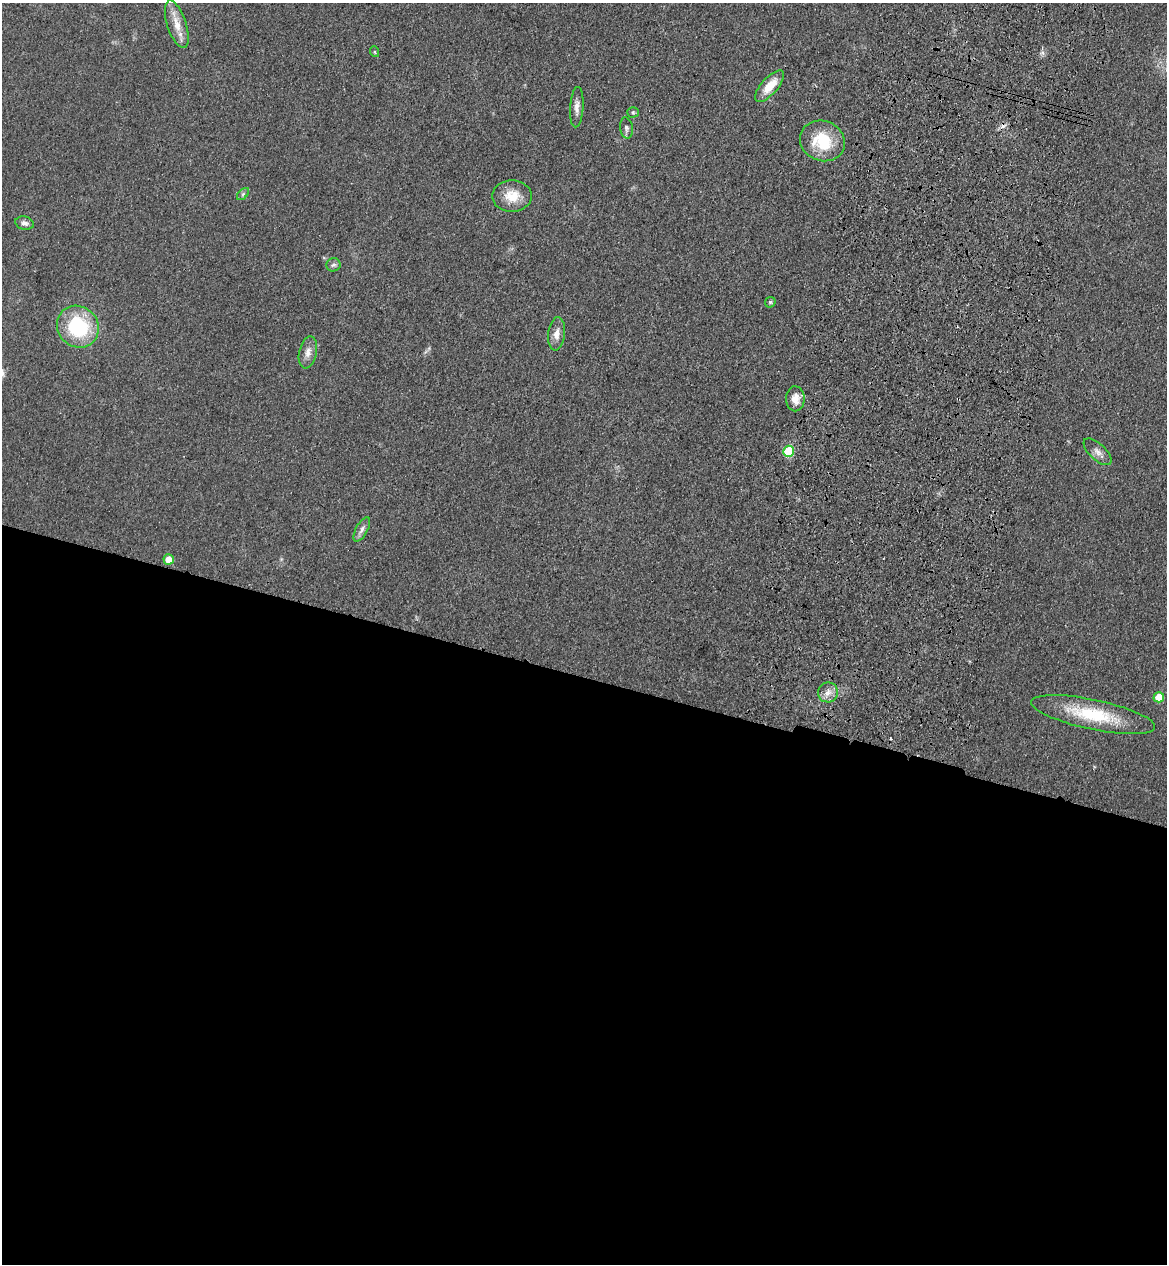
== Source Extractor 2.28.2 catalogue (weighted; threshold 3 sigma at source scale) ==
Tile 14 of 4 x 4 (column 2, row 4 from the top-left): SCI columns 1406-2570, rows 38-1299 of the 5260 x 5122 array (HDU 1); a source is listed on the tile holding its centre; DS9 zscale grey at full resolution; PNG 1169 x 1266 px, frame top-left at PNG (2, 3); each listed source drawn as its Kron ellipse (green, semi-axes under 4 px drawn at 4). Shown black and unused: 47% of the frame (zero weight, under 3 of 4 exposures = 6% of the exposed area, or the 3 px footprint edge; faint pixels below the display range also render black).
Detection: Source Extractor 2.28.2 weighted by HDU 2 'WHT'; one run over the whole footprint, this tile lists its part. Background 0.0581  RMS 0.007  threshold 0.0313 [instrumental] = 3 sigma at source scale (4.5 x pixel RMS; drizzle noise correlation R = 1.50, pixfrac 1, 0.05/0.05 arcsec/px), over >= 5 px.
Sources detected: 25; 2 cosmic-ray / hot-pixel residue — neither listed nor drawn; the other 23 listed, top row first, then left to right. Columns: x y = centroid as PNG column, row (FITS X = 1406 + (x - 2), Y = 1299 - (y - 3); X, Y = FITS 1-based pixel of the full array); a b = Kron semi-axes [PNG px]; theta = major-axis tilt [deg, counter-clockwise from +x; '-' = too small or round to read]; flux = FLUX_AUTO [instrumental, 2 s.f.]
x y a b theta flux
177 24 25 9 -72 10
375 52 5 3 - 0.67
769 86 20 8 48 13
577 107 20 6 86 4.8
633 112 5 5 - 1.1
626 128 11 6 -81 2.3
822 141 23 20 -23 30
243 194 7 4 46 1.3
512 196 20 15 0 14
24 223 9 6 -14 2.7
333 265 7 6 - 1.9
770 302 6 5 - 1
78 327 22 20 -47 57
556 334 17 8 83 5.5
308 352 16 8 78 5.4
795 399 12 9 89 6.3
789 451 5 5 - 42
1098 452 17 8 -43 4.7
362 529 13 6 62 3.4
169 559 5 5 - 12
828 692 10 10 - 5.1
1159 697 5 5 - 16
1093 715 63 15 -12 42